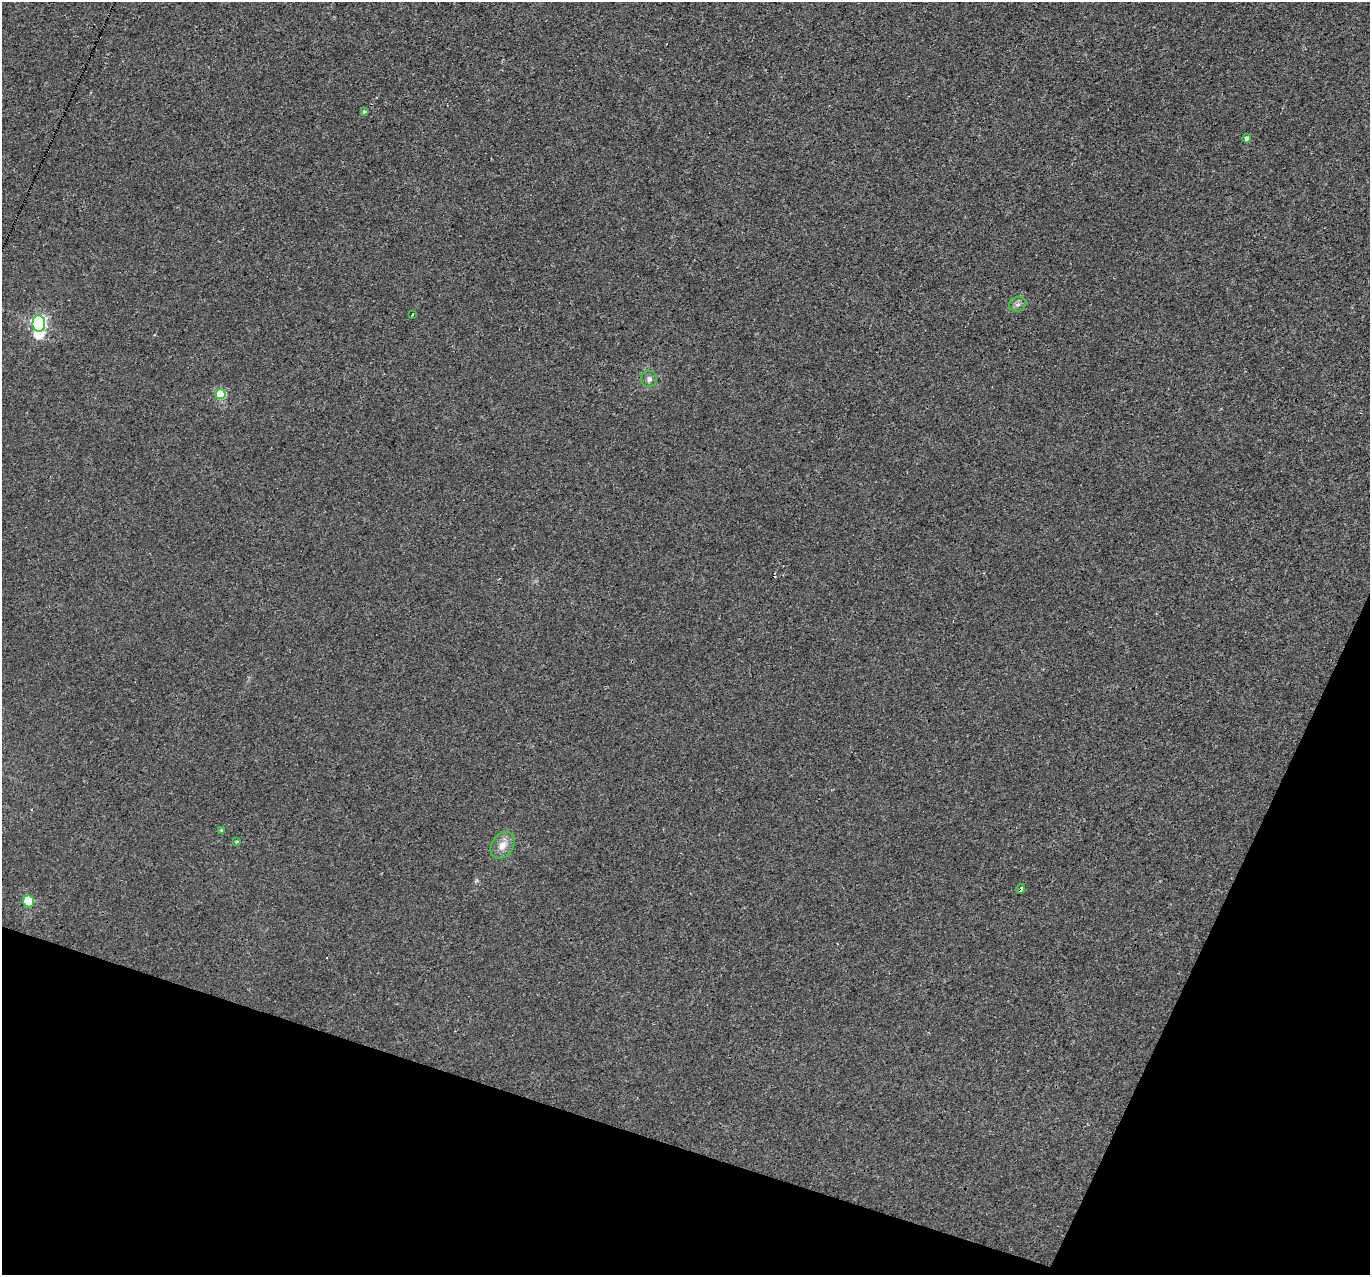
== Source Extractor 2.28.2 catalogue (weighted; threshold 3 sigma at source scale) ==
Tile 15 of 4 x 4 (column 3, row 4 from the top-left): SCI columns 2739-4106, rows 267-1539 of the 5475 x 5491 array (HDU 1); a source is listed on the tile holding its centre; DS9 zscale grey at full resolution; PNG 1372 x 1277 px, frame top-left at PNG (2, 2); each listed source drawn as its Kron ellipse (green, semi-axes under 4 px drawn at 4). Shown black and unused: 17% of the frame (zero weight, under 3 of 4 exposures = <1% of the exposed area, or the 3 px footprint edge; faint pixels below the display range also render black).
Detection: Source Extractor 2.28.2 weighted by HDU 2 'WHT'; one run over the whole footprint, this tile lists its part. Background 0.0011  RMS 0.0017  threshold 0.00757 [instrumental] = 3 sigma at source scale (4.5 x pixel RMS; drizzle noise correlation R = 1.50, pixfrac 1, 0.05/0.05 arcsec/px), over >= 5 px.
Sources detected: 15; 1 too faint to see at this stretch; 2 cosmic-ray / hot-pixel residue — neither listed nor drawn; the other 12 listed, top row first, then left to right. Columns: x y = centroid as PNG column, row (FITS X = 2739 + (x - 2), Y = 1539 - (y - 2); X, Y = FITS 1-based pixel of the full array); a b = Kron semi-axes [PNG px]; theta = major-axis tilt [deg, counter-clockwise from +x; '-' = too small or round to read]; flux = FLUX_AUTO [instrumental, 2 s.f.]
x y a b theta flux
364 112 3 3 - 0.42
1247 138 4 4 - 0.44
1018 304 9 7 28 0.65
412 314 3 3 - 0.44
39 324 8 6 -89 51
649 379 8 8 - 0.61
221 394 5 5 - 9.7
221 830 3 3 - 0.19
237 841 4 3 - 0.19
502 845 14 10 55 1.8
1021 889 5 3 - 1.9
29 901 6 5 - 8.9
Overlapping masked pixels (flux is a lower limit): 1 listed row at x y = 1021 889